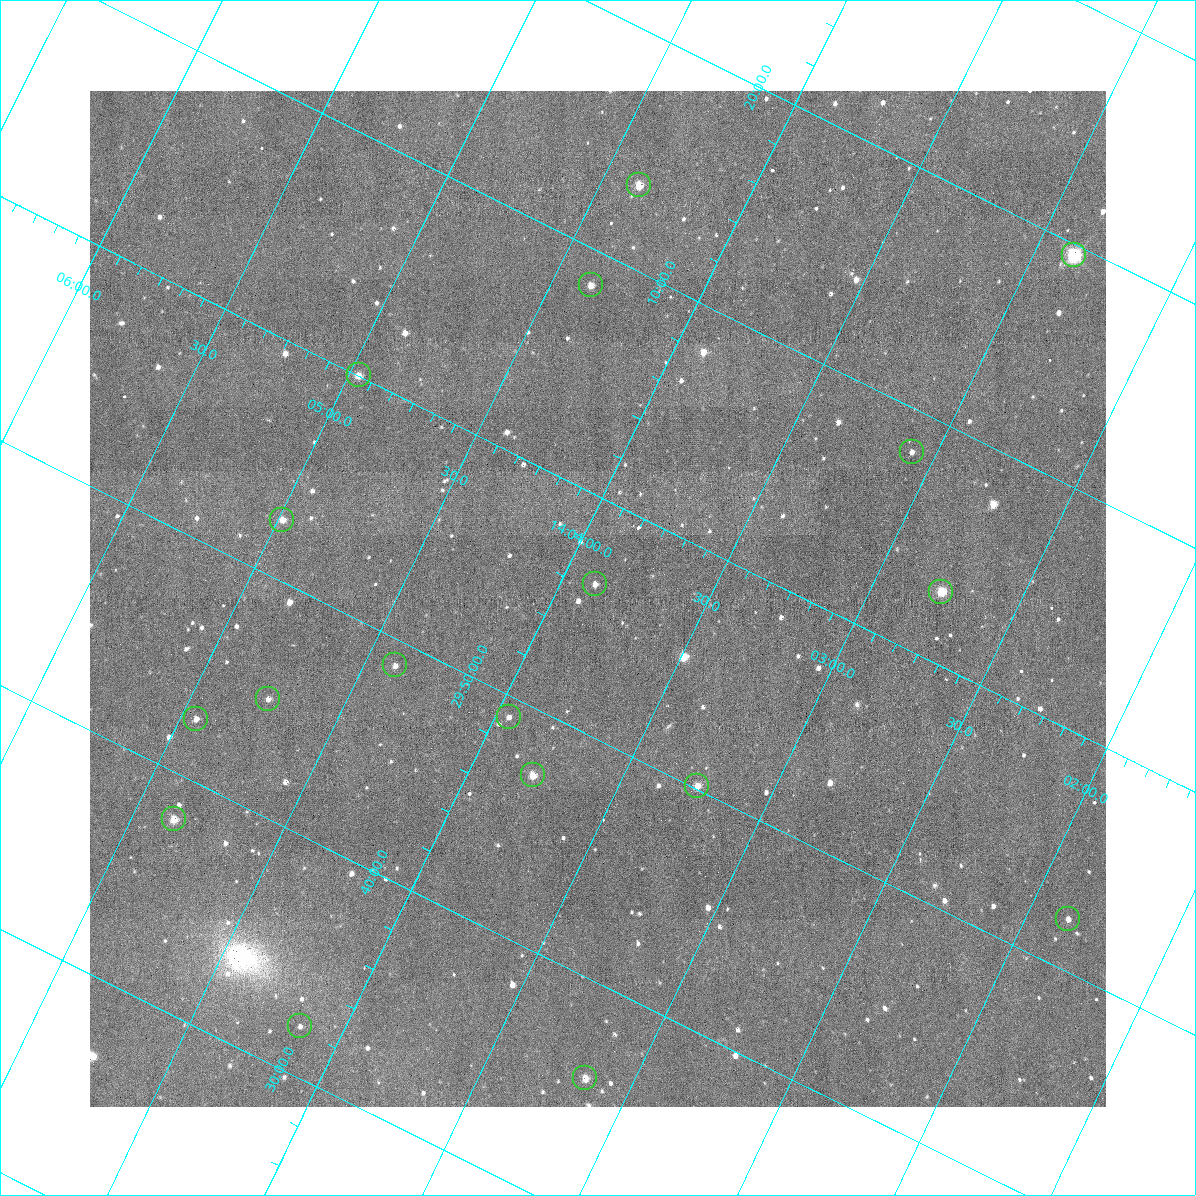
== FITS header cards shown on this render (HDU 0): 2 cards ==
NAXIS1  =                 1016 / length of data axis 1
NAXIS2  =                 1016 / length of data axis 2

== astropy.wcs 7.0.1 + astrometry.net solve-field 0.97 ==
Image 1016 x 1016 px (HDU 0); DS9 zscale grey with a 90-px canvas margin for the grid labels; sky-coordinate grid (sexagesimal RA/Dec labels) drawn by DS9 from the SOLVED WCS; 18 Tycho-2 reference stars matched to detected sources circled (green)
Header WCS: RA---SIN-SIP/DEC--SIN-SIP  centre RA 14:03:51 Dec +29:56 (210.96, +29.93 deg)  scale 2.77 x 2.74 arcsec/px (non-square pixels)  FOV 47.0' x 46.4'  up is +26 deg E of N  parity normal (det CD < 0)
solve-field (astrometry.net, Tycho-2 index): VERIFIED the header's WCS against the Tycho-2 star catalogue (verified at 3 index scales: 10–18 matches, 0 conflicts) and refined it, rather than solving blind
Solved WCS: RA---TAN-SIP/DEC--TAN-SIP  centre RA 14:03:51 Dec +29:56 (210.96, +29.93 deg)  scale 2.77 x 2.74 arcsec/px (non-square pixels)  FOV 47.0' x 46.4'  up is +26 deg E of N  parity normal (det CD < 0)
The solver's refit moves the header's centre by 0.3 arcsec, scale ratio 0.9999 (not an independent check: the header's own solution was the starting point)
Tycho-2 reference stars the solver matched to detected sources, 18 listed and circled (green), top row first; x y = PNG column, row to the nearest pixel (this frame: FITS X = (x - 90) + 1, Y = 1016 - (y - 91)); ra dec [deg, ICRS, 3 dp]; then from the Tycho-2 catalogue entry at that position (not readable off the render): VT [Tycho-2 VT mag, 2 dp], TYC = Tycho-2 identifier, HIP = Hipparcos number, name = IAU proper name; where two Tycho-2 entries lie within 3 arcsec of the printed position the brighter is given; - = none
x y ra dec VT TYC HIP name
639 185 211.093 +30.226 11.83 2545-973-1 - -
1074 255 210.717 +30.326 9.19 2545-741-1 68627 -
591 285 211.092 +30.141 11.89 2545-811-1 - -
359 375 211.242 +30.000 11.68 2545-864-1 - -
912 452 210.770 +30.137 12.42 2545-1068-1 - -
282 520 211.246 +29.876 11.77 2012-878-1 - -
595 584 210.971 +29.939 12.12 2012-951-1 - -
941 592 210.692 +30.051 11.49 2545-988-1 - -
395 665 211.100 +29.815 12.71 2012-767-1 - -
268 699 211.187 +29.749 12.56 2012-822-1 - -
509 717 210.988 +29.819 12.17 2012-461-1 - -
196 719 211.237 +29.710 12.16 2012-701-1 - -
533 775 210.947 +29.787 12.10 2012-868-1 - -
697 786 210.812 +29.836 12.26 2012-945-1 - -
174 819 211.216 +29.634 12.11 2012-544-1 - -
1068 919 210.465 +29.870 12.53 2012-953-1 - -
300 1026 211.036 +29.536 12.06 2012-1123-1 - -
585 1078 210.790 +29.597 11.17 2012-1004-1 - -